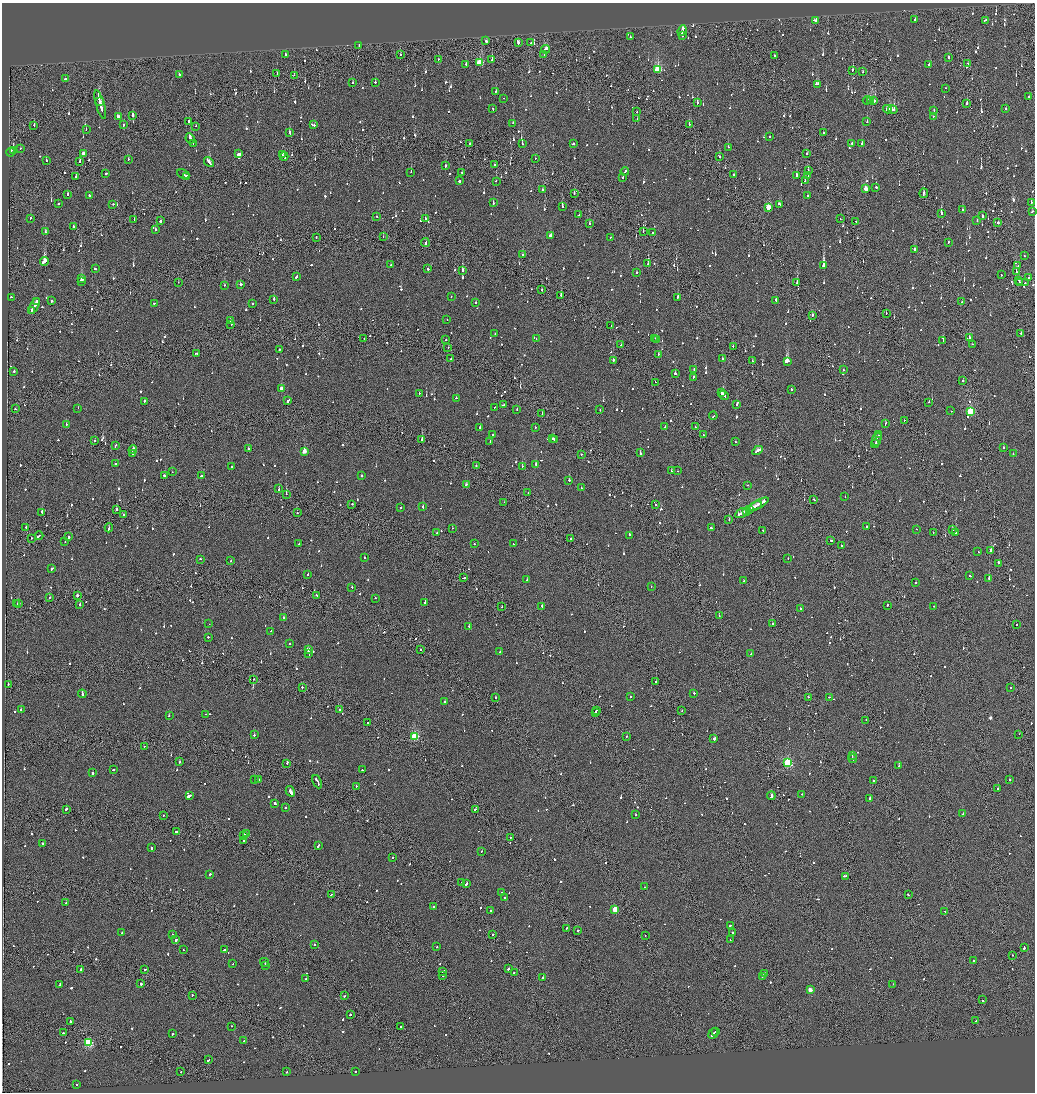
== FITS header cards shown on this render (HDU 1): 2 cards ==
NAXIS1  =                 2065
NAXIS2  =                 2180

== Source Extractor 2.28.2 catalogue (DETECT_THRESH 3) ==
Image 2065 x 2180 px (HDU 1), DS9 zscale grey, zoomed out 1/2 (1 PNG px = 2 x 2 image px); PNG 1037 x 1094 px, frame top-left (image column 1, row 2179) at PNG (2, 3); each listed source drawn as its Kron ellipse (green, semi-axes under 4 px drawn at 4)
Background -0.0895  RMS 0.066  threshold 0.199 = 3 sigma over >= 5 px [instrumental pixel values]
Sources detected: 1474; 88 cannot appear on this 1/2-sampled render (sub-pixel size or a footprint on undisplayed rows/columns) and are neither listed nor drawn; of the other 1386, the 500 brightest by FLUX_AUTO listed and drawn (886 fainter detections omitted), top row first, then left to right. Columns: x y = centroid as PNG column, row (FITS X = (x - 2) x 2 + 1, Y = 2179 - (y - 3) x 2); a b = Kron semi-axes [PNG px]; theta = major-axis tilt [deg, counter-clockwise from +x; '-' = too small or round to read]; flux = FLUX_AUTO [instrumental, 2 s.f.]
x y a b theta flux
915 19 2 2 - 130
985 20 3 2 - 160
815 21 3 2 - 370
682 31 5 2 - 1200
682 35 3 2 - 250
630 37 2 2 - 100
486 41 2 2 - 900
518 42 3 2 - 670
530 43 2 2 - 100
359 46 4 2 - 230
545 49 4 2 - 310
285 54 2 2 - 400
400 55 2 1 - 120
544 55 2 1 - 100
775 55 2 2 - 140
949 57 2 2 - 140
438 59 2 2 - 90
492 60 2 1 - 250
480 63 3 3 - 840
968 63 2 2 - 130
929 64 3 2 - 370
466 65 2 2 - 92
658 69 4 3 - 940
853 70 2 2 - 150
862 72 2 1 - 250
277 74 2 2 - 100
179 75 2 2 - 140
294 75 2 2 - 170
65 79 2 2 - 470
375 82 2 2 - 220
353 83 2 2 - 110
817 84 4 2 - 260
946 88 2 2 - 110
495 91 2 2 - 140
1029 97 2 2 - 89
504 98 2 1 - 97
867 100 4 2 - 140
870 100 3 1 - 190
873 101 4 2 - 310
99 102 3 1 - 240
697 103 2 2 - 350
967 103 2 2 - 100
100 104 15 2 -74 1100
493 109 3 2 - 140
888 109 4 3 - 490
1006 109 2 2 - 150
893 110 5 3 - 320
934 110 2 2 - 230
637 112 2 2 - 140
133 115 2 2 - 470
933 116 2 2 - 210
118 117 3 2 - 180
637 119 2 1 - 150
189 121 2 2 - 120
867 122 2 2 - 330
513 123 2 2 - 110
689 124 2 2 - 87
123 125 2 2 - 150
314 125 2 2 - 99
34 126 2 1 - 420
196 126 2 2 - 90
86 130 2 2 - 170
289 132 4 2 - 230
823 133 2 2 - 100
770 136 2 2 - 120
190 138 5 2 - 350
193 143 2 1 - 120
470 143 2 2 - 110
852 143 2 2 - 280
522 144 2 2 - 120
573 144 2 2 - 390
862 144 2 2 - 140
728 147 2 1 - 89
20 148 2 2 - 110
13 150 2 2 - 500
11 152 4 2 - 200
83 153 2 2 - 2100
807 153 2 1 - 290
239 154 3 2 - 920
282 154 2 1 - 230
284 156 4 2 - 340
719 157 2 2 - 120
128 159 2 2 - 120
535 159 2 1 - 98
46 161 2 1 - 460
80 161 3 2 - 180
209 162 5 2 - 390
446 165 3 2 - 130
495 165 2 1 - 86
808 170 3 2 - 160
625 171 4 2 - 250
411 172 2 2 - 180
462 173 2 2 - 230
106 174 2 2 - 160
183 174 6 2 -26 540
734 175 2 2 - 97
796 175 2 2 - 260
187 176 2 1 - 190
808 176 2 2 - 190
76 177 2 2 - 100
623 177 2 2 - 260
805 180 2 2 - 140
459 181 2 2 - 330
496 181 2 2 - 89
876 187 2 2 - 170
866 189 3 3 - 260
543 190 3 2 - 110
574 193 2 1 - 220
924 193 5 1 - 220
68 194 2 2 - 310
89 195 2 2 - 140
807 196 2 2 - 92
493 203 3 2 - 230
1031 203 2 2 - 180
59 204 2 2 - 110
113 204 2 2 - 370
780 204 4 2 - 280
562 207 2 2 - 1000
768 207 3 3 - 320
962 210 3 2 - 110
1032 211 3 2 - 94
941 213 3 2 - 690
579 215 3 1 - 250
377 216 2 1 - 110
983 216 2 2 - 200
31 218 2 2 - 150
134 219 2 1 - 150
425 219 2 2 - 150
840 219 2 1 - 200
977 220 2 2 - 130
160 221 2 2 - 580
856 221 2 1 - 110
998 222 2 2 - 420
590 223 2 2 - 100
74 227 2 1 - 150
155 230 2 2 - 270
45 232 2 2 - 140
643 232 2 1 - 98
652 233 2 2 - 86
550 235 3 2 - 200
316 237 2 1 - 370
383 237 2 1 - 97
610 237 2 2 - 90
948 242 2 2 - 100
425 243 4 1 - 310
914 249 2 2 - 320
523 255 2 1 - 260
1024 256 2 2 - 110
45 261 4 2 - 1500
648 264 2 2 - 160
391 265 2 2 - 99
823 266 2 2 - 3900
1018 266 2 2 - 110
95 269 2 2 - 540
428 269 2 2 - 260
462 270 2 2 - 110
636 272 2 2 - 260
1016 272 3 2 - 240
1001 275 2 2 - 110
296 276 3 2 - 230
1028 278 2 2 - 150
82 279 3 2 - 520
1019 280 3 2 - 120
81 281 2 2 - 780
178 282 2 1 - 98
797 282 2 1 - 280
1020 282 2 1 - 120
1025 283 2 1 - 85
240 284 2 2 - 200
225 285 2 2 - 130
541 290 2 1 - 270
561 295 2 2 - 230
451 296 2 1 - 130
11 297 2 2 - 160
678 297 3 2 - 170
274 299 2 2 - 190
776 300 3 2 - 180
52 301 2 1 - 570
36 302 4 1 - 210
475 302 2 2 - 220
962 302 2 2 - 120
154 303 2 2 - 100
252 304 2 2 - 120
34 306 9 2 62 480
31 311 3 1 - 170
886 313 2 1 - 140
812 315 2 2 - 490
230 320 2 1 - 140
447 320 2 2 - 100
231 324 2 2 - 98
611 325 2 1 - 100
1020 333 2 2 - 400
495 334 2 1 - 100
969 337 2 2 - 96
655 338 2 1 - 120
364 339 2 2 - 85
536 339 2 2 - 130
657 339 3 2 - 290
446 340 2 2 - 180
943 341 2 2 - 120
972 344 2 2 - 140
621 345 2 2 - 94
733 346 2 1 - 230
448 348 2 2 - 140
279 350 2 2 - 150
197 353 3 2 - 170
658 354 2 2 - 120
451 359 2 1 - 110
722 359 2 1 - 2200
613 360 2 2 - 270
752 361 2 1 - 120
787 361 4 2 - 9000
694 370 2 2 - 110
844 370 2 2 - 140
14 371 2 2 - 240
675 373 2 1 - 520
693 377 2 2 - 210
963 381 2 2 - 400
655 382 2 1 - 160
281 388 4 2 - 490
791 389 2 2 - 330
721 392 4 2 - 290
419 393 2 2 - 160
724 395 5 1 - 290
456 398 2 2 - 94
288 400 3 2 - 250
144 401 2 2 - 140
929 402 2 1 - 110
737 404 2 2 - 410
503 405 3 1 - 300
495 407 2 1 - 86
78 408 2 1 - 91
16 409 2 2 - 100
517 409 2 1 - 99
600 410 2 2 - 110
951 411 2 2 - 100
970 411 3 3 - 880
542 414 2 1 - 160
713 416 4 2 - 280
904 420 2 2 - 98
66 424 2 2 - 140
885 424 3 2 - 190
480 427 2 2 - 89
535 427 2 1 - 330
665 427 3 2 - 210
695 427 2 1 - 88
493 435 2 2 - 100
703 435 2 2 - 180
879 435 2 2 - 160
553 439 2 2 - 130
877 439 7 2 68 660
95 440 2 2 - 140
422 440 2 2 - 690
554 440 2 2 - 87
490 441 2 2 - 160
735 442 2 2 - 92
875 444 4 2 - 550
116 445 3 2 - 100
1003 448 2 2 - 240
248 449 2 2 - 510
133 450 4 2 - 220
757 450 5 2 - 1100
304 451 3 2 - 200
132 453 2 2 - 150
640 453 3 2 - 170
581 454 2 2 - 130
1013 454 2 2 - 150
115 463 2 2 - 120
536 464 2 2 - 280
476 466 2 1 - 150
522 466 2 2 - 95
231 467 2 2 - 93
672 470 2 2 - 120
678 471 2 1 - 200
172 472 2 1 - 87
361 475 2 2 - 340
164 476 2 2 - 130
201 476 2 2 - 180
569 480 2 2 - 170
466 485 3 2 - 160
747 485 2 1 - 89
581 488 2 2 - 91
279 489 2 2 - 190
528 493 2 2 - 100
286 494 2 1 - 360
845 497 2 2 - 160
814 500 2 2 - 250
504 502 2 1 - 320
352 504 2 2 - 110
759 504 11 2 28 820
655 505 2 2 - 99
755 506 7 2 27 710
423 507 3 2 - 92
401 508 2 2 - 270
749 509 2 2 - 450
116 510 2 2 - 230
746 511 3 2 - 550
42 512 2 2 - 270
297 513 2 2 - 98
742 513 7 2 29 810
123 515 2 1 - 280
729 520 2 1 - 350
867 526 2 2 - 140
26 527 2 2 - 140
109 528 4 2 - 410
452 528 2 1 - 94
711 528 2 2 - 130
916 529 2 1 - 110
952 529 2 2 - 97
763 530 2 1 - 120
933 532 2 1 - 120
956 532 2 2 - 1800
437 533 2 2 - 200
39 535 4 2 - 230
629 535 2 2 - 210
68 537 2 2 - 100
31 538 2 2 - 120
571 538 2 2 - 99
831 540 3 2 - 260
65 542 2 2 - 110
299 544 2 2 - 87
474 544 2 1 - 200
513 544 2 2 - 94
841 546 3 2 - 150
991 550 2 2 - 2800
978 552 2 1 - 180
365 557 2 2 - 100
200 559 2 2 - 120
788 559 2 1 - 150
230 561 2 2 - 130
999 563 2 2 - 200
52 568 3 2 - 200
308 574 2 2 - 89
970 576 2 2 - 88
463 578 3 2 - 280
989 578 2 2 - 480
527 579 3 2 - 94
743 581 2 2 - 130
916 582 2 2 - 660
651 586 2 2 - 120
352 587 2 2 - 130
77 595 2 2 - 620
317 595 3 2 - 200
49 597 2 1 - 120
375 598 2 2 - 94
19 603 2 2 - 100
425 603 2 2 - 250
17 604 2 1 - 110
80 604 2 2 - 480
887 605 2 2 - 450
542 606 2 2 - 150
934 606 2 1 - 110
502 607 2 1 - 90
800 609 2 2 - 120
719 615 2 2 - 110
284 618 2 2 - 120
209 624 2 2 - 510
773 624 2 2 - 110
1016 625 2 2 - 86
469 627 2 2 - 130
271 631 2 2 - 120
208 637 2 2 - 130
290 644 2 2 - 95
420 649 2 2 - 200
308 650 3 2 - 1300
500 652 2 2 - 190
309 653 3 2 - 970
751 654 2 1 - 210
254 679 2 1 - 100
656 681 2 1 - 180
8 684 2 1 - 170
302 687 2 2 - 92
1011 688 2 2 - 180
694 693 2 1 - 800
82 694 4 2 - 430
495 697 2 2 - 100
631 697 2 2 - 110
808 697 2 2 - 100
829 697 2 2 - 160
445 701 4 2 - 210
21 709 2 1 - 120
340 709 2 2 - 140
597 710 2 2 - 100
682 711 2 1 - 110
595 712 2 2 - 110
205 714 2 1 - 94
169 716 2 2 - 120
866 720 2 1 - 95
368 723 2 2 - 190
1019 734 2 2 - 99
254 735 2 2 - 130
415 736 3 3 - 1200
627 736 2 2 - 190
714 739 2 2 - 190
144 746 2 1 - 320
852 755 3 1 - 250
853 759 4 2 - 650
180 762 2 2 - 130
287 763 2 1 - 100
788 763 3 3 - 1400
899 766 2 2 - 250
113 770 2 2 - 130
362 770 2 2 - 97
92 773 2 2 - 970
255 779 2 2 - 120
258 779 2 2 - 250
874 780 2 2 - 110
1010 780 2 2 - 89
317 782 7 2 -65 500
356 786 2 2 - 91
997 789 2 2 - 94
290 791 5 2 - 960
802 794 2 2 - 110
189 795 4 2 - 960
771 796 4 2 - 1100
870 799 2 2 - 820
275 804 3 2 - 540
286 808 2 2 - 130
66 809 2 2 - 240
476 809 3 2 - 270
963 814 2 2 - 130
635 815 2 2 - 87
163 816 2 1 - 140
176 832 3 2 - 490
246 833 2 2 - 190
243 835 4 2 - 760
510 837 2 1 - 460
243 841 2 1 - 420
42 843 2 2 - 410
318 846 4 2 - 150
152 848 2 2 - 260
481 852 2 2 - 120
393 857 2 2 - 200
209 874 2 2 - 160
845 876 4 2 - 500
462 882 2 2 - 110
466 884 3 2 - 330
645 887 2 1 - 120
502 892 2 2 - 95
331 895 3 2 - 170
908 895 3 2 - 200
504 898 2 2 - 93
66 903 2 2 - 110
433 906 2 2 - 220
490 910 2 2 - 94
615 910 3 3 - 310
945 911 2 1 - 170
730 925 2 2 - 210
566 928 2 2 - 110
578 930 2 2 - 160
732 932 2 2 - 170
122 933 2 2 - 120
492 934 2 2 - 91
173 935 2 2 - 100
645 935 2 2 - 90
176 940 2 2 - 160
730 940 2 2 - 97
314 944 2 2 - 98
437 947 2 2 - 110
1024 948 3 2 - 210
183 950 2 1 - 90
224 950 3 2 - 200
1012 955 2 2 - 120
973 961 2 2 - 100
264 962 4 2 - 550
233 963 2 2 - 120
265 965 2 2 - 98
145 969 2 2 - 98
508 969 2 2 - 490
81 970 3 2 - 190
443 971 3 2 - 100
514 973 2 2 - 160
764 974 2 2 - 260
443 976 2 2 - 110
762 976 4 1 - 730
543 977 2 2 - 340
305 979 2 2 - 390
141 984 2 2 - 290
893 984 2 2 - 140
60 985 3 2 - 130
810 990 3 3 - 150
192 995 2 2 - 130
344 996 2 2 - 110
983 1000 2 2 - 87
350 1014 2 2 - 130
976 1021 2 1 - 88
70 1022 3 2 - 180
231 1026 2 2 - 250
401 1027 2 2 - 320
715 1031 2 1 - 160
63 1033 2 2 - 190
713 1033 6 2 49 520
173 1034 2 2 - 130
244 1041 2 2 - 160
88 1042 4 3 - 1200
208 1060 2 2 - 110
355 1071 2 2 - 100
181 1072 2 2 - 94
287 1072 2 1 - 85
76 1085 2 2 - 230
At the frame edge (FLAGS 8, measured only in part): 1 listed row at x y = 1032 211
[886 fainter detections neither listed nor drawn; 88 sub-pixel or undisplayed-footprint detections neither listed nor drawn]